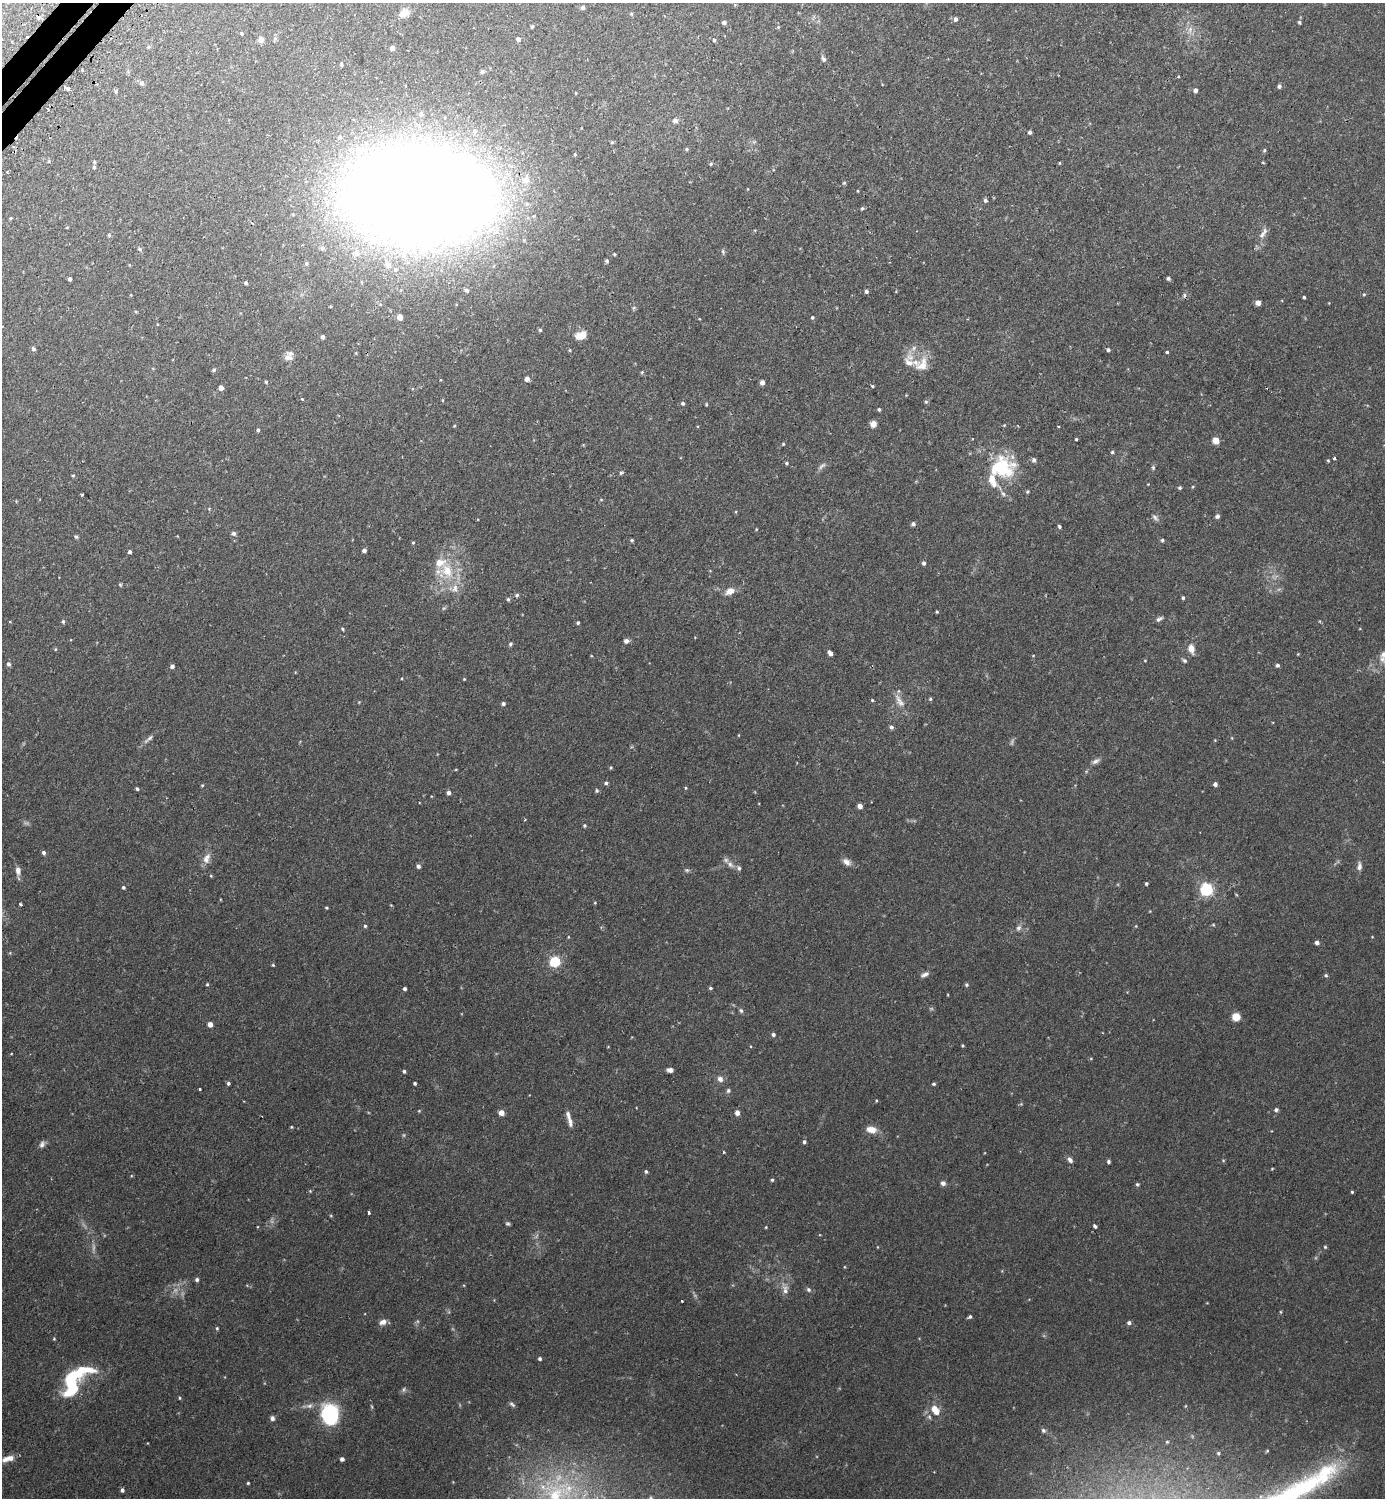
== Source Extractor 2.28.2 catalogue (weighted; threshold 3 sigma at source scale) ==
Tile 11 of 4 x 4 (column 3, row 3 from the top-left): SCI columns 2942-4324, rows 1515-3010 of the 6036 x 6033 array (HDU 1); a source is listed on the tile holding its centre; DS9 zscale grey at full resolution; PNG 1387 x 1500 px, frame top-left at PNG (2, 3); no overlay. Shown black and unused: <1% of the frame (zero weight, under 2 of 3 exposures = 3% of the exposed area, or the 3 px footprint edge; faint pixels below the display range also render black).
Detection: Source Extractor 2.28.2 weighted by HDU 2 'WHT'; one run over the whole footprint, this tile lists its part. Background 0.0442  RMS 0.0047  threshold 0.021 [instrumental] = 3 sigma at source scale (4.5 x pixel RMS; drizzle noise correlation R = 1.50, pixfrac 1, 0.05/0.05 arcsec/px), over >= 5 px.
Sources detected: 275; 6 too faint to see at this stretch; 3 cosmic-ray / hot-pixel residue — not listed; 20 inside a brighter listed object's ellipse — not listed separately; the other 246 listed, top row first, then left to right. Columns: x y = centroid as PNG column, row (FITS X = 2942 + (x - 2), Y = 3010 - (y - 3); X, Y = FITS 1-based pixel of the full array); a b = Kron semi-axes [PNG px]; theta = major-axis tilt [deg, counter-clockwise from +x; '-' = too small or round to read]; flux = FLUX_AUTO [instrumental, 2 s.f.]
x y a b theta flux
583 7 4 4 - 1.2
404 13 12 9 27 3.8
631 14 5 5 - 0.54
956 19 4 4 - 2.3
724 22 4 4 - 1.2
1299 22 5 4 - 0.66
532 26 4 3 - 0.64
1190 29 10 6 65 2.1
241 33 4 4 - 0.64
275 38 6 5 - 0.77
261 39 6 5 - 2.7
518 39 5 4 - 1.4
714 40 5 4 - 0.73
149 47 6 4 22 0.65
392 48 5 4 - 1.9
823 59 9 5 -63 1.1
341 64 4 3 - 0.7
482 71 5 4 - 1.2
142 83 6 5 - 1.2
1279 86 5 5 - 0.94
67 88 5 3 - 2
1195 90 4 4 - 1.6
116 91 5 4 - 0.74
576 93 3 2 - 0.35
48 109 3 2 - 0.84
421 114 6 5 - 1.1
675 121 6 6 - 1.6
1030 132 4 4 - 0.97
14 147 4 3 - 0.48
686 149 5 4 - 0.6
1264 150 5 4 - 0.58
49 161 5 3 - 0.41
94 162 4 4 - 0.59
1263 163 5 3 - 0.38
711 164 5 4 - 0.58
94 167 4 4 - 0.68
7 172 3 2 - 0.38
844 183 5 4 - 0.54
858 191 4 2 - 0.31
420 196 132 80 -2 1100
985 200 5 4 - 1
862 208 5 4 - 0.65
10 218 4 3 - 0.46
67 227 4 3 - 0.32
1263 233 20 7 57 3
109 235 4 4 - 0.58
139 249 6 4 -28 0.77
615 254 4 3 - 0.48
607 261 4 4 - 0.7
306 263 5 4 - 0.72
1168 278 4 4 - 0.93
70 279 4 3 - 1.2
246 283 4 3 - 0.76
467 290 4 4 - 0.86
866 291 5 4 - 0.88
1364 294 5 4 - 0.47
1304 297 3 3 - 0.59
1258 303 4 4 - 3
136 312 5 3 - 0.38
400 317 5 4 - 3.8
812 317 5 4 - 0.62
540 330 5 5 - 0.68
581 336 12 8 21 5.9
323 337 4 4 - 1.1
33 349 5 5 - 0.97
570 350 5 3 - 0.42
1108 350 4 4 - 0.9
1167 352 3 3 - 1.1
288 357 12 10 -20 2.6
922 365 22 19 61 8
214 370 5 4 - 0.81
642 372 5 3 - 0.48
527 379 5 5 - 2
266 382 4 3 - 0.51
762 382 5 4 - 1.9
872 386 4 3 - 0.52
221 388 4 4 - 2.2
302 399 3 3 - 0.88
926 402 5 5 - 0.62
683 403 5 4 - 0.94
706 404 4 3 - 0.45
879 409 4 4 - 0.67
873 424 5 5 - 3.7
454 426 4 3 - 0.37
258 430 4 4 - 0.72
1076 439 4 3 - 0.43
1216 441 5 5 - 5.4
783 444 4 3 - 0.43
1112 452 4 4 - 0.62
1334 458 3 3 - 1.1
1034 460 5 5 - 1.3
1328 460 4 3 - 0.44
786 463 5 4 - 0.6
1001 467 31 28 -14 27
1153 468 5 4 - 0.65
621 473 5 4 - 0.75
73 475 4 4 - 0.55
1180 488 4 4 - 0.69
1027 492 5 4 - 0.58
82 494 3 3 - 0.71
209 509 5 4 - 0.44
1217 516 5 4 - 1.2
1155 518 11 5 -50 1.3
913 524 5 5 - 1.1
1059 526 4 4 - 0.76
756 529 4 3 - 0.34
234 533 6 5 - 1
76 537 6 4 -72 0.72
632 540 5 4 - 0.58
1162 540 4 4 - 0.67
413 542 4 3 - 0.47
364 550 4 4 - 1.6
130 552 4 4 - 1
924 563 4 4 - 1.2
447 571 22 21 - 16
120 585 5 4 - 0.53
730 591 12 8 27 3.5
517 595 5 5 - 0.77
1183 598 4 3 - 0.66
508 599 5 4 - 0.7
937 612 4 3 - 0.48
1159 619 9 5 32 1.1
63 621 6 4 76 0.79
578 623 4 4 - 0.7
343 629 5 3 - 0.45
626 641 5 5 - 1.8
510 644 5 4 - 0.76
1191 649 10 7 -77 3.8
830 653 5 4 - 2.1
1384 655 10 9 - 2.6
1033 656 4 3 - 0.29
1184 660 6 4 -38 0.82
9 664 6 5 - 1.2
1277 665 4 4 - 1
172 666 5 4 - 1.1
464 679 3 3 - 0.35
930 699 4 4 - 0.55
872 700 4 4 - 0.43
899 701 22 8 -59 4
503 703 4 4 - 1
891 727 5 5 - 1.1
739 735 4 3 - 0.31
148 739 19 5 42 1.9
1095 761 11 6 30 1.6
611 767 4 3 - 0.45
606 783 5 4 - 0.86
1215 784 4 4 - 1.4
202 785 4 4 - 0.43
686 788 4 4 - 0.43
137 789 4 3 - 0.77
597 791 5 5 - 0.69
449 793 5 4 - 1.4
860 806 4 4 - 2.5
585 825 5 4 - 0.59
43 853 5 4 - 1.1
206 858 15 9 67 3.2
846 862 12 8 -41 2.3
730 864 11 6 -44 2.1
418 866 5 5 - 1.1
1359 866 11 6 87 1.8
18 870 9 6 -86 2.5
687 870 7 5 -20 0.75
211 876 5 3 - 0.42
1146 884 3 3 - 0.66
123 887 4 4 - 0.71
1207 889 6 5 - 85
595 903 4 4 - 0.36
21 905 3 3 - 1.4
326 908 4 3 - 0.49
1213 925 5 3 - 0.45
365 926 4 4 - 0.6
1018 928 9 7 45 1.4
1317 943 4 4 - 1.5
555 961 5 5 - 38
273 965 4 3 - 0.45
925 974 10 5 22 1.7
1326 975 5 5 - 0.69
207 984 5 4 - 0.47
966 985 6 4 -2 0.65
710 988 4 4 - 0.61
405 989 4 4 - 1
741 1011 7 5 -63 0.82
1236 1017 6 6 - 7.2
210 1024 4 4 - 2.8
773 1034 5 4 - 0.91
962 1045 4 3 - 0.44
670 1070 6 4 -8 1.8
404 1071 4 4 - 0.77
720 1079 8 7 - 2
228 1083 4 3 - 0.9
415 1083 3 3 - 0.68
934 1084 4 4 - 0.66
200 1089 3 3 - 0.75
728 1091 7 6 - 0.88
876 1101 4 2 - 0.36
1276 1110 5 5 - 1
419 1111 4 4 - 0.37
501 1113 5 5 - 3.7
737 1113 5 5 - 2.2
570 1122 17 6 -77 2.5
291 1127 4 4 - 0.43
871 1129 11 7 -10 4.4
804 1142 5 4 - 0.92
42 1144 9 7 67 1.5
724 1152 4 2 - 0.37
1070 1160 7 6 - 1.5
1108 1162 4 4 - 0.89
1272 1169 3 3 - 0.43
646 1171 5 4 - 0.71
772 1180 4 4 - 0.57
943 1183 6 6 - 1.3
1137 1184 5 4 - 0.65
310 1191 4 4 - 0.41
1352 1192 3 3 - 0.53
369 1213 3 2 - 0.79
508 1224 5 5 - 0.75
1095 1226 4 3 - 1.8
766 1227 4 3 - 0.36
1325 1247 5 4 - 0.52
197 1280 5 4 - 1
785 1290 13 7 86 2.5
809 1290 7 6 - 0.97
682 1301 3 3 - 0.44
970 1317 5 4 - 0.79
383 1322 9 6 22 2.4
1129 1323 5 4 - 1.2
217 1328 4 4 - 0.5
54 1339 4 4 - 0.43
540 1359 4 4 - 0.72
72 1377 26 14 36 18
180 1398 5 3 - 0.41
512 1404 9 4 -35 0.92
309 1406 10 6 10 1.8
935 1410 12 8 -56 5.6
330 1415 18 14 -83 38
272 1418 6 5 - 1.4
1043 1430 6 6 - 1.1
1167 1442 4 3 - 0.44
1267 1451 5 4 - 0.52
1218 1453 5 4 - 0.67
10 1458 14 8 6 3.3
342 1459 4 4 - 1.5
248 1483 3 3 - 0.47
122 1490 4 4 - 1
555 1495 44 39 53 59
1291 1495 145 22 30 110
Overlapping masked pixels (flux is a lower limit): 1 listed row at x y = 420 196
Isophote crosses this tile's border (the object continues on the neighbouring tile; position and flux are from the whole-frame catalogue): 4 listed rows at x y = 420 196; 1384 655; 555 1495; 1291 1495